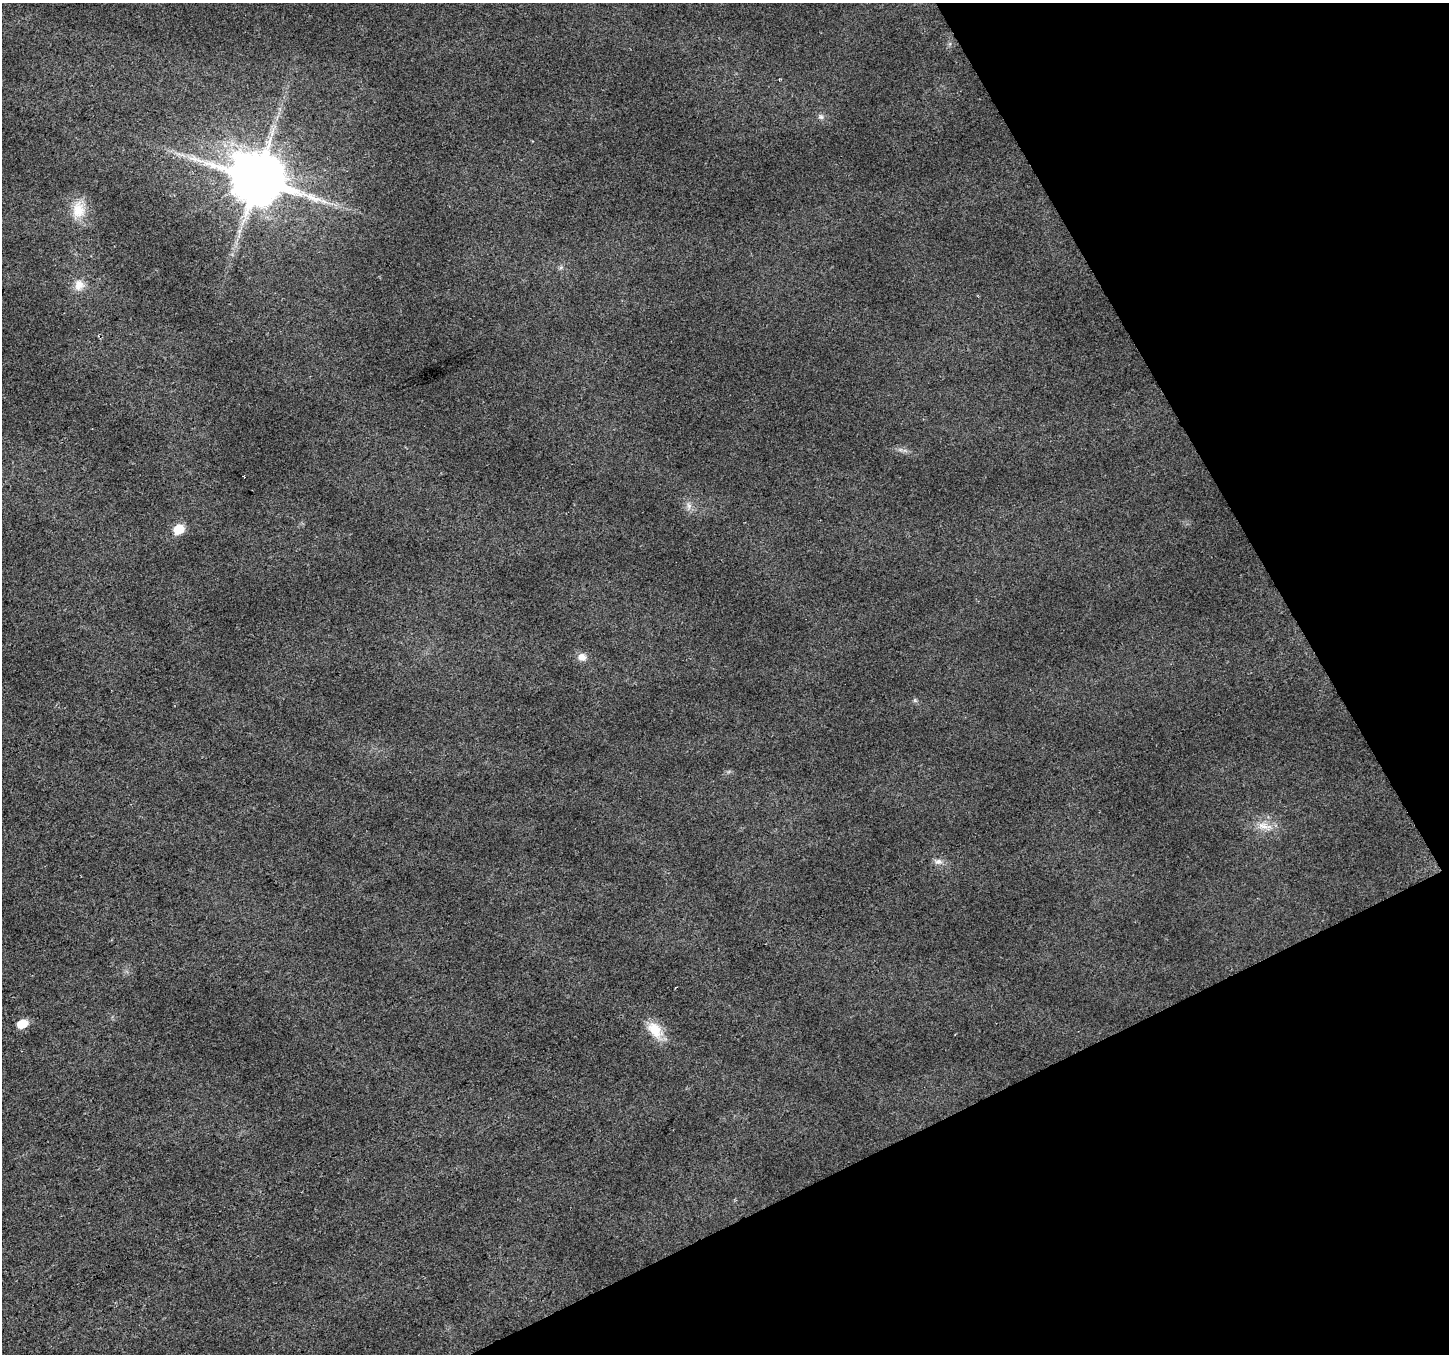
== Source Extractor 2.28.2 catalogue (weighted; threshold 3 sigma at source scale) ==
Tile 12 of 4 x 4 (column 4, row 3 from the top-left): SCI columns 4343-5789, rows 1517-2868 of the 5789 x 5676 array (HDU 1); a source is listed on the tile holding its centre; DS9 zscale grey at full resolution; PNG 1451 x 1356 px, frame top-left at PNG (2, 3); no overlay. Shown black and unused: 24% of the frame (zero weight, under 2 of 3 exposures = <1% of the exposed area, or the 3 px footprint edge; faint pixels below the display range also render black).
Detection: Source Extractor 2.28.2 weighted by HDU 2 'WHT'; one run over the whole footprint, this tile lists its part. Background 0.0194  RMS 0.0082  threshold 0.0371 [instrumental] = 3 sigma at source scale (4.5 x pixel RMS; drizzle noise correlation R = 1.50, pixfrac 1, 0.0396/0.0396 arcsec/px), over >= 5 px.
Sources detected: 13; all 13 listed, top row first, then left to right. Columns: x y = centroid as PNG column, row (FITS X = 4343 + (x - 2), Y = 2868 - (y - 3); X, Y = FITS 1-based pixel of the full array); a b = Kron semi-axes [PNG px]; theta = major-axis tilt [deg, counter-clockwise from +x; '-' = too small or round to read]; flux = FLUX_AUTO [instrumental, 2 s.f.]
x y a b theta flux
821 117 8 7 - 2.6
194 159 17 7 -16 8.1
257 179 15 13 -13 5500
324 201 11 5 -19 4.1
78 210 23 18 -82 19
79 285 15 12 70 8.7
689 506 10 6 -83 3.7
179 529 6 6 - 39
582 657 10 9 - 5.9
1264 826 24 9 -15 11
938 862 11 7 3 4
22 1024 6 5 - 29
655 1030 25 15 -52 17